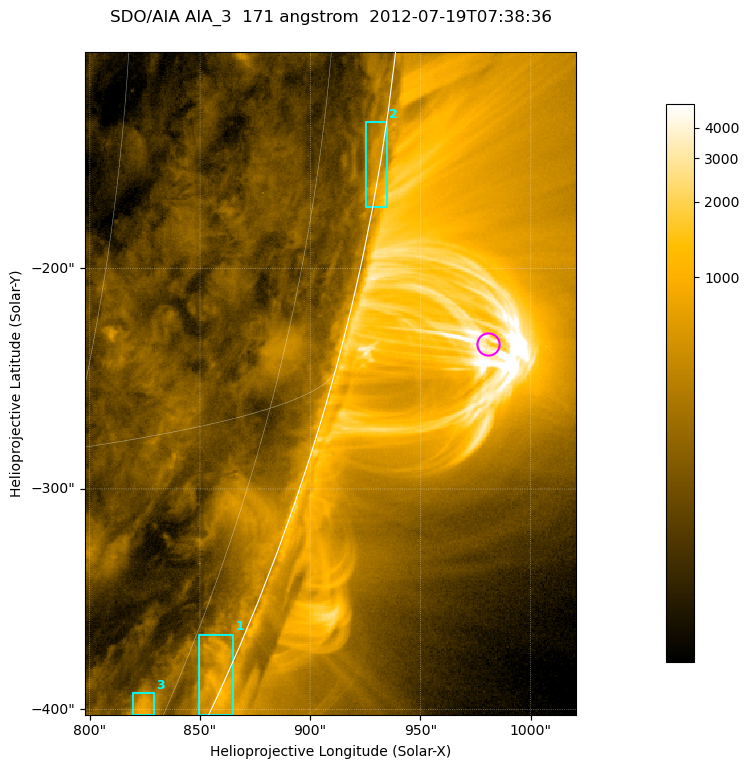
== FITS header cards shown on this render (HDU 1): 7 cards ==
TELESCOP= 'SDO/AIA '           / For AIA: SDO/AIA
INSTRUME= 'AIA_3   '           / For AIA: AIA_ATA1, AIA_ATA2, AIA_ATA3 or AIA_AT
WAVELNTH=                  171 / [angstrom] Wavelength
WAVEUNIT= 'angstrom'           / Wavelength unit: angstrom
DATE-OBS= '2012-07-19T07:38:36.722' / [ISO] Date when observation started; ISO 8
CTYPE1  = 'HPLN-TAN'           / CTYPE1; Typically HPLN
CTYPE2  = 'HPLT-TAN'           / CTYPE2; Typically HPLT

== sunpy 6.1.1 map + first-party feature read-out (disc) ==
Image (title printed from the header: SDO/AIA AIA_3  171 angstrom  2012-07-19T07:38:36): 371 x 501 px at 0.599 arcsec/px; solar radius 944 arcsec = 1575 px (partial field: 1.2% of the solar disc is inside the frame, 48% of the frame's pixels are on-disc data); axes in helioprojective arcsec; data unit not stated in the header (colour bar unlabelled)
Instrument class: DISC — disc imager (sunpy class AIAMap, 171 A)
Bright regions (active regions / flare kernels): reference = the on-disc median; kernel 3 px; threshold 5 sigma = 329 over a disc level ~148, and >= 1.15x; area >= 185 px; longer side >= 4 px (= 2.4 arcsec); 3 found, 3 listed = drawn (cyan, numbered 1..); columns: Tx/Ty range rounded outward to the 2 arcsec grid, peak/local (2 s.f.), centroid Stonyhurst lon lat
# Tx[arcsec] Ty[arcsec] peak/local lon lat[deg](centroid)
1 848..866 -404..-366 7.9 +81 -23
2 924..936 -172..-134 6.4 +85 -9
3 818..830 -404..-392 6.2 +72 -24
Off-limb structures (1.02-1.3 R_sun): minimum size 92 px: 2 found; the strongest spans PA ~250..260 deg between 1.02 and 1.14 R_sun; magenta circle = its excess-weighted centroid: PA ~255 deg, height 1.07 R_sun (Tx ~980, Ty ~-234 arcsec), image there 3.7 x the reference